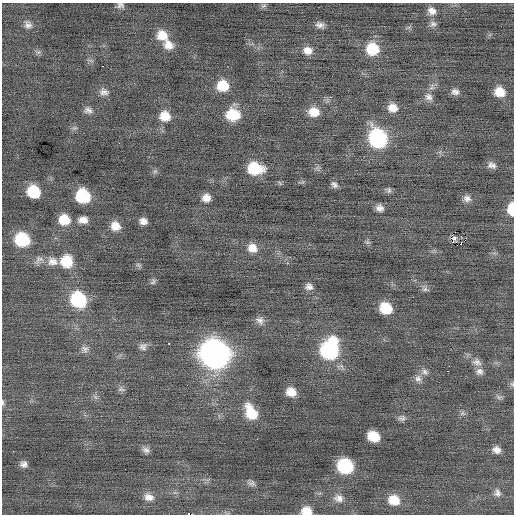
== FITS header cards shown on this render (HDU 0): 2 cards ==
NAXIS1  =                  512 / Axis length
NAXIS2  =                  512 / Axis length

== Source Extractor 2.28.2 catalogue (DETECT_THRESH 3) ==
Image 512 x 512 px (HDU 0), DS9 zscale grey, 1 PNG px = 1 image px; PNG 516 x 516 px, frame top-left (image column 1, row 512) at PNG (2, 3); no overlay
Background -0.0236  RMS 0.84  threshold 2.52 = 3 sigma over >= 5 px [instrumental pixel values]
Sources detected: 89; all 89 listed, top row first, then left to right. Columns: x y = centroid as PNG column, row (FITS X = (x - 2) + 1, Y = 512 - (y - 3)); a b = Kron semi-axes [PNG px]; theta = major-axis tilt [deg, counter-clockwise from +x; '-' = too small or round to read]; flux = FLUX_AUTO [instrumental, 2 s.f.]
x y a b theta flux
120 5 9 7 -20 190
264 6 8 5 19 120
432 11 11 9 -32 400
433 24 9 7 -1 200
28 25 10 9 - 270
320 25 10 6 -19 260
162 36 12 9 -51 1100
168 45 13 11 -28 570
372 49 13 12 - 1900
308 50 11 9 -12 460
38 52 6 6 - 130
102 66 3 2 - 210
223 86 11 10 - 1400
432 87 10 8 72 250
104 92 12 9 -12 310
455 92 10 8 -9 260
500 92 12 11 - 830
428 97 12 9 -42 340
393 108 11 10 - 600
88 110 11 8 -18 270
314 112 12 10 -7 840
233 115 14 11 -4 1700
165 116 12 11 - 870
74 128 7 5 10 120
378 138 14 12 -59 8100
492 165 11 8 -18 290
255 168 14 10 -9 2300
155 171 6 5 - 120
334 185 9 6 -42 200
389 190 8 7 - 150
34 192 10 9 - 2300
83 196 11 10 - 3100
206 198 9 9 - 440
467 198 10 9 - 310
380 208 8 7 - 310
511 209 12 6 89 1000
64 220 11 10 - 1100
83 220 10 8 3 470
143 221 8 7 - 330
115 226 11 10 - 650
461 236 4 4 - 59
452 238 7 5 -26 37
22 240 12 11 - 3000
367 242 6 6 - 120
461 243 3 2 - 66
252 248 12 11 - 630
39 260 14 9 39 320
53 261 14 12 -17 580
67 261 14 13 - 1400
139 265 9 5 -26 110
153 282 9 6 45 130
309 287 9 8 - 270
425 289 9 6 -1 170
78 299 13 12 - 4400
386 308 11 10 - 1700
260 320 12 9 -37 320
169 343 3 2 - 160
143 347 11 10 - 270
85 349 11 9 -69 280
329 350 16 14 72 7300
215 354 15 14 - 48000
477 362 13 10 -25 390
449 366 2 2 - 63
447 371 2 2 - 470
479 371 10 9 - 280
425 372 11 7 -37 250
418 378 10 9 - 310
512 384 7 5 -45 110
121 389 11 6 0 170
291 392 10 9 - 660
95 397 8 4 -53 130
499 397 10 5 -18 140
3 402 10 4 -83 110
251 412 18 11 -63 1500
462 413 8 6 -7 140
402 418 10 7 3 200
373 436 10 8 -27 1400
146 450 10 8 -26 230
496 450 9 7 -18 340
24 464 8 7 - 260
345 466 12 10 -25 4000
251 483 11 7 -11 220
497 493 11 9 -81 280
149 497 14 10 -16 490
339 498 13 11 -13 440
394 500 12 10 -20 1000
306 511 11 9 -2 740
188 514 2 2 - 250
191 514 2 2 - 170
At the frame edge (FLAGS 8, measured only in part): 7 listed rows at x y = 120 5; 511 209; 512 384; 3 402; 306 511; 188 514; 191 514